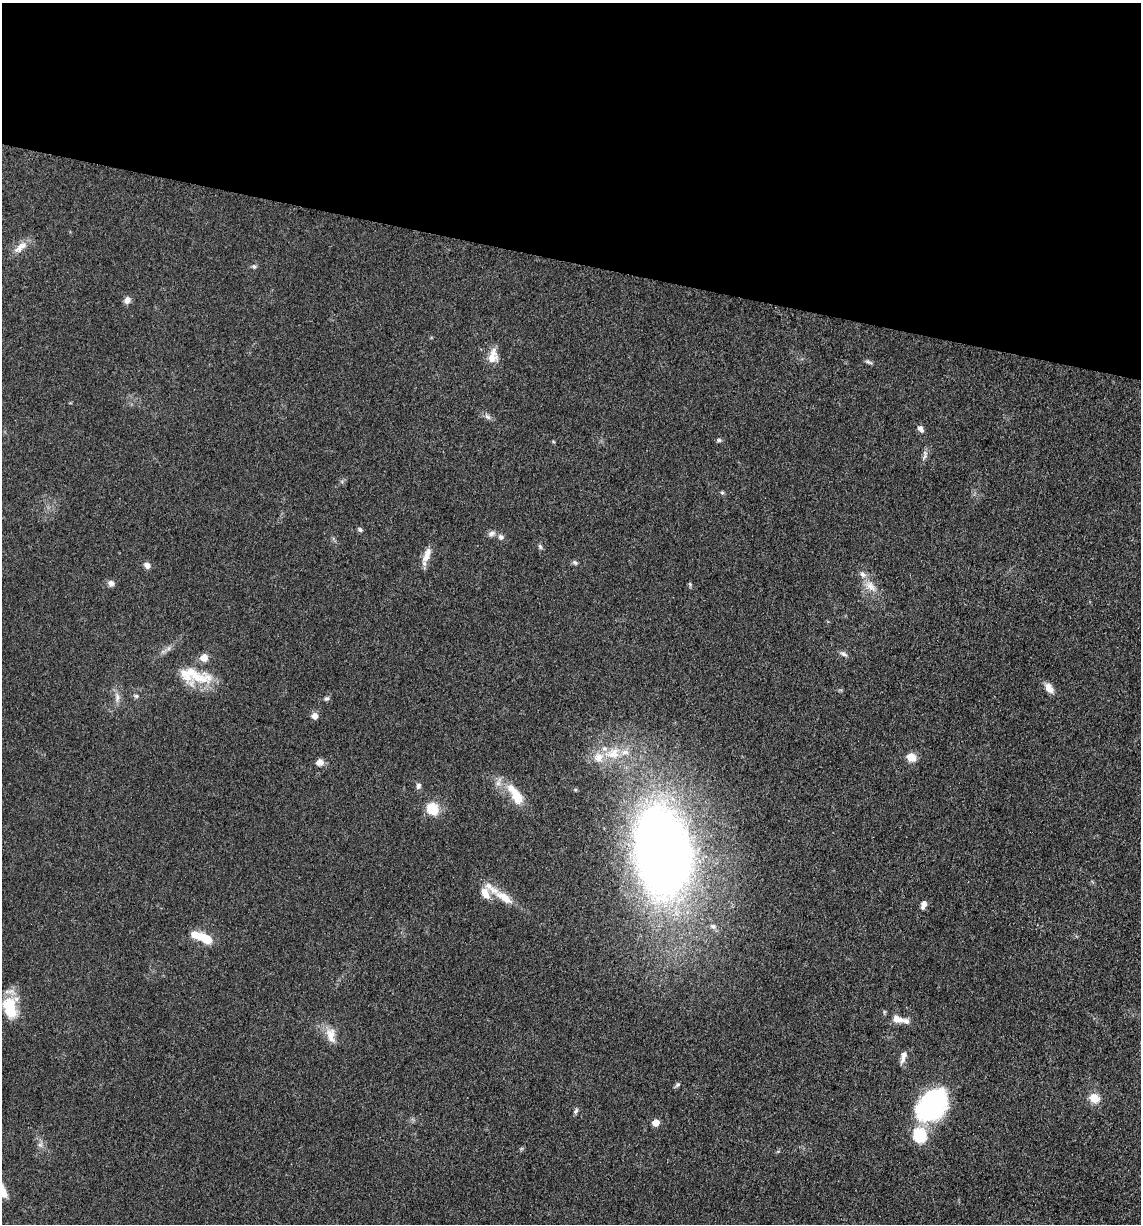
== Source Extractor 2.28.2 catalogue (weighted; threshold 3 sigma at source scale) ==
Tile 2 of 4 x 4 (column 2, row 1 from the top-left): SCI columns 1385-2523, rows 3686-4907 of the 4978 x 4921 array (HDU 1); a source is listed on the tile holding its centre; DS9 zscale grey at full resolution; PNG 1143 x 1226 px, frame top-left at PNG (2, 3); no overlay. Shown black and unused: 21% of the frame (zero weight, under 3 of 5 exposures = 4% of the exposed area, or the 3 px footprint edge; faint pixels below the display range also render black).
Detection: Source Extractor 2.28.2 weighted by HDU 2 'WHT'; one run over the whole footprint, this tile lists its part. Background 0.0561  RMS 0.0058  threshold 0.0263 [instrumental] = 3 sigma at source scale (4.5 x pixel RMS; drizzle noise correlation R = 1.50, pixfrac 1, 0.05/0.05 arcsec/px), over >= 5 px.
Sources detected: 61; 10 inside a brighter listed object's ellipse — not listed separately; the other 51 listed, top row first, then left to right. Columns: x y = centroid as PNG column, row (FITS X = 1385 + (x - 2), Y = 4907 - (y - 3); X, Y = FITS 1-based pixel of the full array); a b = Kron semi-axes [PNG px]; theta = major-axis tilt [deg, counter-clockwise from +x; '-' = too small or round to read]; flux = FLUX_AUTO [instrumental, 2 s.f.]
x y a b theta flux
20 247 22 9 39 5.9
254 267 7 5 -74 1.2
127 300 8 7 - 3
492 358 17 11 57 6.7
868 362 12 3 -24 1.2
487 417 10 6 -39 2
920 429 9 6 -57 2.5
719 440 7 5 13 1.1
925 455 15 5 86 2.2
722 493 5 5 - 0.88
360 530 6 5 - 1.3
492 533 10 7 24 2.2
501 537 8 7 - 2
540 547 7 5 -73 1.2
427 555 21 8 67 6.2
575 562 7 6 - 1.2
147 566 7 6 - 3
111 583 7 7 - 2.4
690 584 6 4 -79 0.83
870 586 16 9 -48 6.2
843 654 11 5 -32 1.8
204 658 9 9 - 4.4
199 678 42 16 -4 19
1049 688 14 8 -56 4.6
136 696 6 5 - 1.1
117 697 14 6 -86 3.2
326 699 6 5 - 1.2
315 716 6 5 - 4.9
613 753 26 16 16 18
911 757 10 9 - 6.7
319 762 8 7 - 3.6
418 786 9 6 73 1.8
515 794 33 13 -58 15
432 809 15 13 -49 12
663 852 58 35 -81 790
504 897 26 10 -34 10
923 904 9 5 71 3.7
713 926 9 7 -43 1.9
205 938 18 9 -25 14
10 1008 26 16 -84 21
897 1019 17 9 -13 6.1
331 1035 22 11 -78 7.2
903 1057 14 6 74 3.7
677 1084 7 5 37 1.2
1094 1098 10 9 - 8.9
932 1105 29 21 52 110
576 1111 8 5 60 1.4
656 1123 5 5 - 8.9
920 1135 17 15 -60 20
40 1145 7 6 - 1.8
2 1190 18 9 -62 8.9
Isophote crosses this tile's border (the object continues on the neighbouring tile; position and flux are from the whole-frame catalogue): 1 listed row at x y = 2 1190